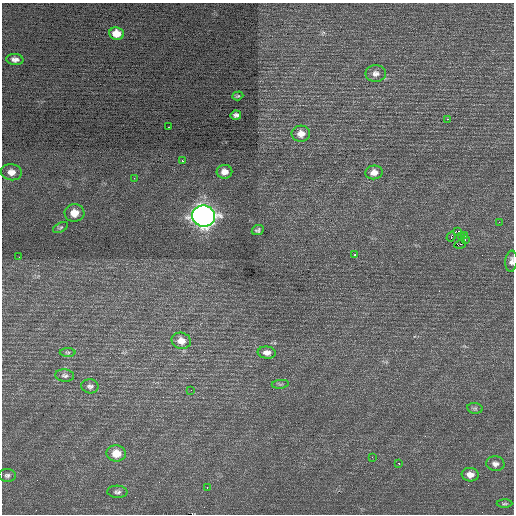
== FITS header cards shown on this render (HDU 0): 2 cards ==
NAXIS1  =                  512 / Axis length
NAXIS2  =                  512 / Axis length

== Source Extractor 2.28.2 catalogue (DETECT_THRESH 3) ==
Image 512 x 512 px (HDU 0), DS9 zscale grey, 1 PNG px = 1 image px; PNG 516 x 516 px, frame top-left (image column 1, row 512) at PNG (2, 3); each listed source drawn as its Kron ellipse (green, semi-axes under 4 px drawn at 4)
Background 0.451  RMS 0.79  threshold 2.38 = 3 sigma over >= 5 px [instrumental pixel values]
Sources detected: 45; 1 with non-positive FLUX_AUTO (blend fragments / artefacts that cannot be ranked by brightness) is neither listed nor drawn; the other 44 listed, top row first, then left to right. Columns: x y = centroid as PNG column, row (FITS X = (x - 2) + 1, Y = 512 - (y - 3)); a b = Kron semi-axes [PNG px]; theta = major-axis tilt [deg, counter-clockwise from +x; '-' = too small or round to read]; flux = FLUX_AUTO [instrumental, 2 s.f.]
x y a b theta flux
117 33 7 6 - 660
15 59 8 5 -6 230
376 74 10 8 1 260
238 96 6 4 19 61
236 115 5 4 - 140
447 119 3 2 - 450
169 127 3 2 - 95
301 134 9 8 - 410
182 161 2 2 - 430
11 172 10 8 -6 410
224 172 8 7 - 340
374 172 8 7 - 370
134 178 3 3 - 49
74 213 10 9 - 690
204 216 11 10 - 31000
499 222 3 2 - 55
60 228 8 4 29 95
258 230 6 5 - 110
458 231 2 2 - 290
465 235 3 2 - 880
461 236 3 2 - 83
451 237 5 2 - 400
465 239 4 2 - 100
460 244 6 2 18 2900
355 255 3 2 - 62
19 257 3 2 - 50
511 261 10 6 84 200
181 341 10 8 -13 430
68 352 8 3 0 71
267 353 9 6 -7 280
65 375 9 6 -6 140
280 384 9 3 5 79
90 386 8 7 - 160
191 390 2 2 - 23
475 408 8 5 -7 110
116 453 10 8 -1 750
372 457 3 2 - 65
398 463 3 2 - 140
495 464 9 7 -9 220
7 475 8 6 -3 150
470 475 8 6 -6 390
207 487 3 2 - 51
117 492 10 6 -3 160
504 504 8 3 1 74
At the frame edge (FLAGS 8, measured only in part): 1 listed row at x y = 511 261
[1 non-positive-flux detection neither listed nor drawn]